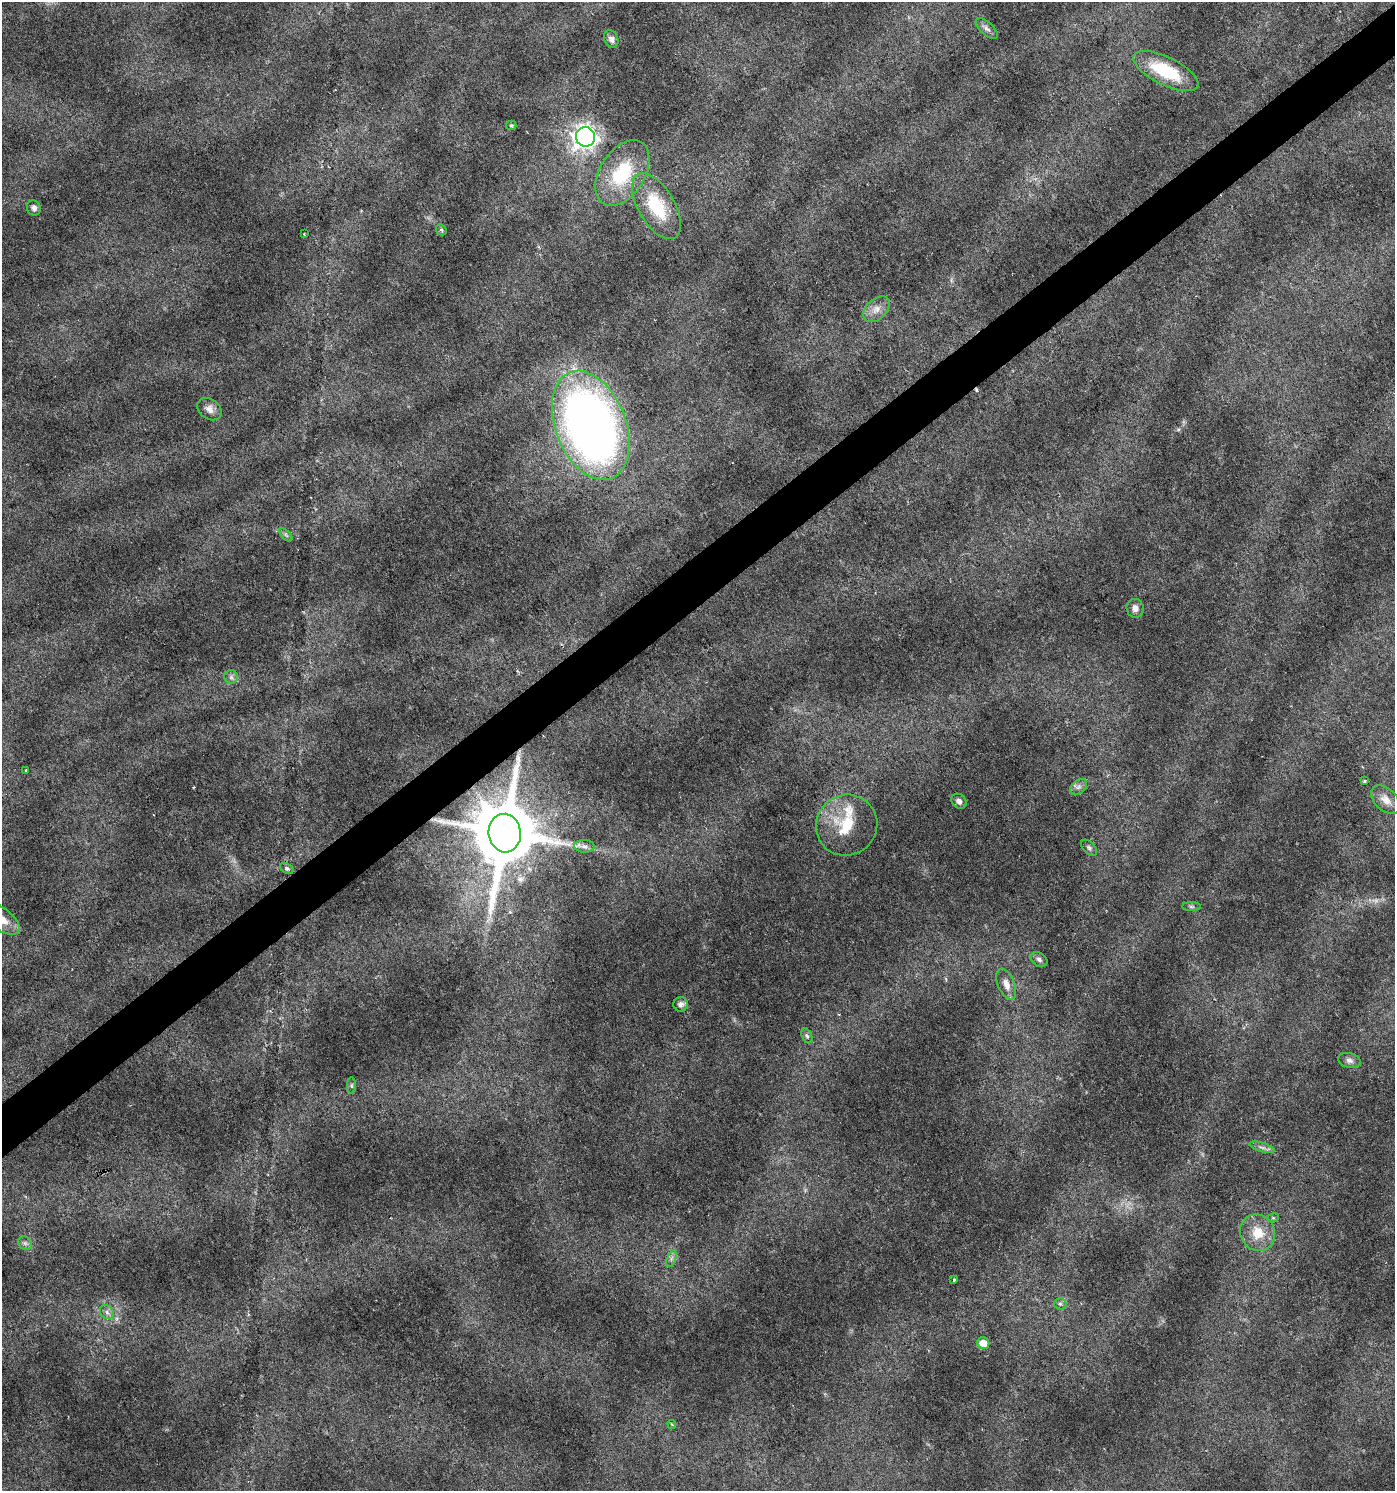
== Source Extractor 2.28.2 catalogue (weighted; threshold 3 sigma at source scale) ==
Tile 10 of 4 x 4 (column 2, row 3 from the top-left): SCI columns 1526-2918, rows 1493-2981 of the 5901 x 5965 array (HDU 1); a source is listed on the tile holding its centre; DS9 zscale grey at full resolution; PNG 1397 x 1493 px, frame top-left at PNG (2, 2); each listed source drawn as its Kron ellipse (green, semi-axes under 4 px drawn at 4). Shown black and unused: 4% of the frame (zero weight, under 3 of 6 exposures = <1% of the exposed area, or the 3 px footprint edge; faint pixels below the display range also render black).
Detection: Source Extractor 2.28.2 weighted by HDU 2 'WHT'; one run over the whole footprint, this tile lists its part. Background 0.0228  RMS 0.0022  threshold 0.00888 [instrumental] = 3 sigma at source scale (4.09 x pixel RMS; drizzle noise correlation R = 1.36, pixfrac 0.8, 0.0396/0.0396 arcsec/px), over >= 5 px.
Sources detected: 47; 1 too faint to see at this stretch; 1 cosmic-ray / hot-pixel residue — neither listed nor drawn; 1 inside a brighter listed object's ellipse — not listed separately; the other 44 listed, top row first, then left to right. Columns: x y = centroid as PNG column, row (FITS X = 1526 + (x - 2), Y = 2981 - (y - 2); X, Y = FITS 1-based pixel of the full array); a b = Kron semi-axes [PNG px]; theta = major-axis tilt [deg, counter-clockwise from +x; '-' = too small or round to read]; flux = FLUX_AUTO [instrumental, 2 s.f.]
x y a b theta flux
987 28 14 6 -43 0.84
611 39 9 6 -63 0.85
1166 71 36 14 -26 10
511 125 5 4 - 0.25
585 137 10 9 - 140
622 173 36 22 58 13
656 206 37 18 -60 10
34 208 7 7 - 0.84
441 230 6 5 - 0.29
304 234 2 2 - 0.16
876 309 15 10 43 1.9
209 409 13 10 -38 1.4
591 425 57 35 -68 160
286 535 8 4 -45 0.36
1135 608 9 8 - 1.2
231 677 7 7 - 0.59
26 770 3 2 - 0.21
1364 781 4 3 - 0.35
1079 787 9 6 41 0.8
1386 800 17 11 -43 2
959 801 8 6 -43 0.89
847 825 31 30 - 9.3
505 833 19 16 -83 2100
584 846 10 6 -1 0.93
1089 848 10 6 -44 0.53
287 868 7 5 -30 0.45
1191 907 9 4 0 0.43
2 919 21 10 -38 3.3
1039 959 9 6 -34 0.68
1006 984 16 8 -68 1.8
681 1004 7 7 - 0.85
807 1036 8 5 -66 0.46
1349 1060 11 7 -13 0.86
351 1086 8 4 -89 0.37
1262 1147 13 4 -16 0.74
1273 1218 6 3 17 0.28
1258 1233 19 17 -60 4.8
25 1243 7 6 - 0.59
671 1259 9 4 71 0.54
954 1280 4 3 - 0.27
1060 1304 6 6 - 0.44
107 1312 8 6 -47 0.67
983 1343 6 6 - 2.1
672 1424 4 3 - 0.22
Overlapping masked pixels (flux is a lower limit): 1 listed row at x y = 505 833
Isophote crosses this tile's border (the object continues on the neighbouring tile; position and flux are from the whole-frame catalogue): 1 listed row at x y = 2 919